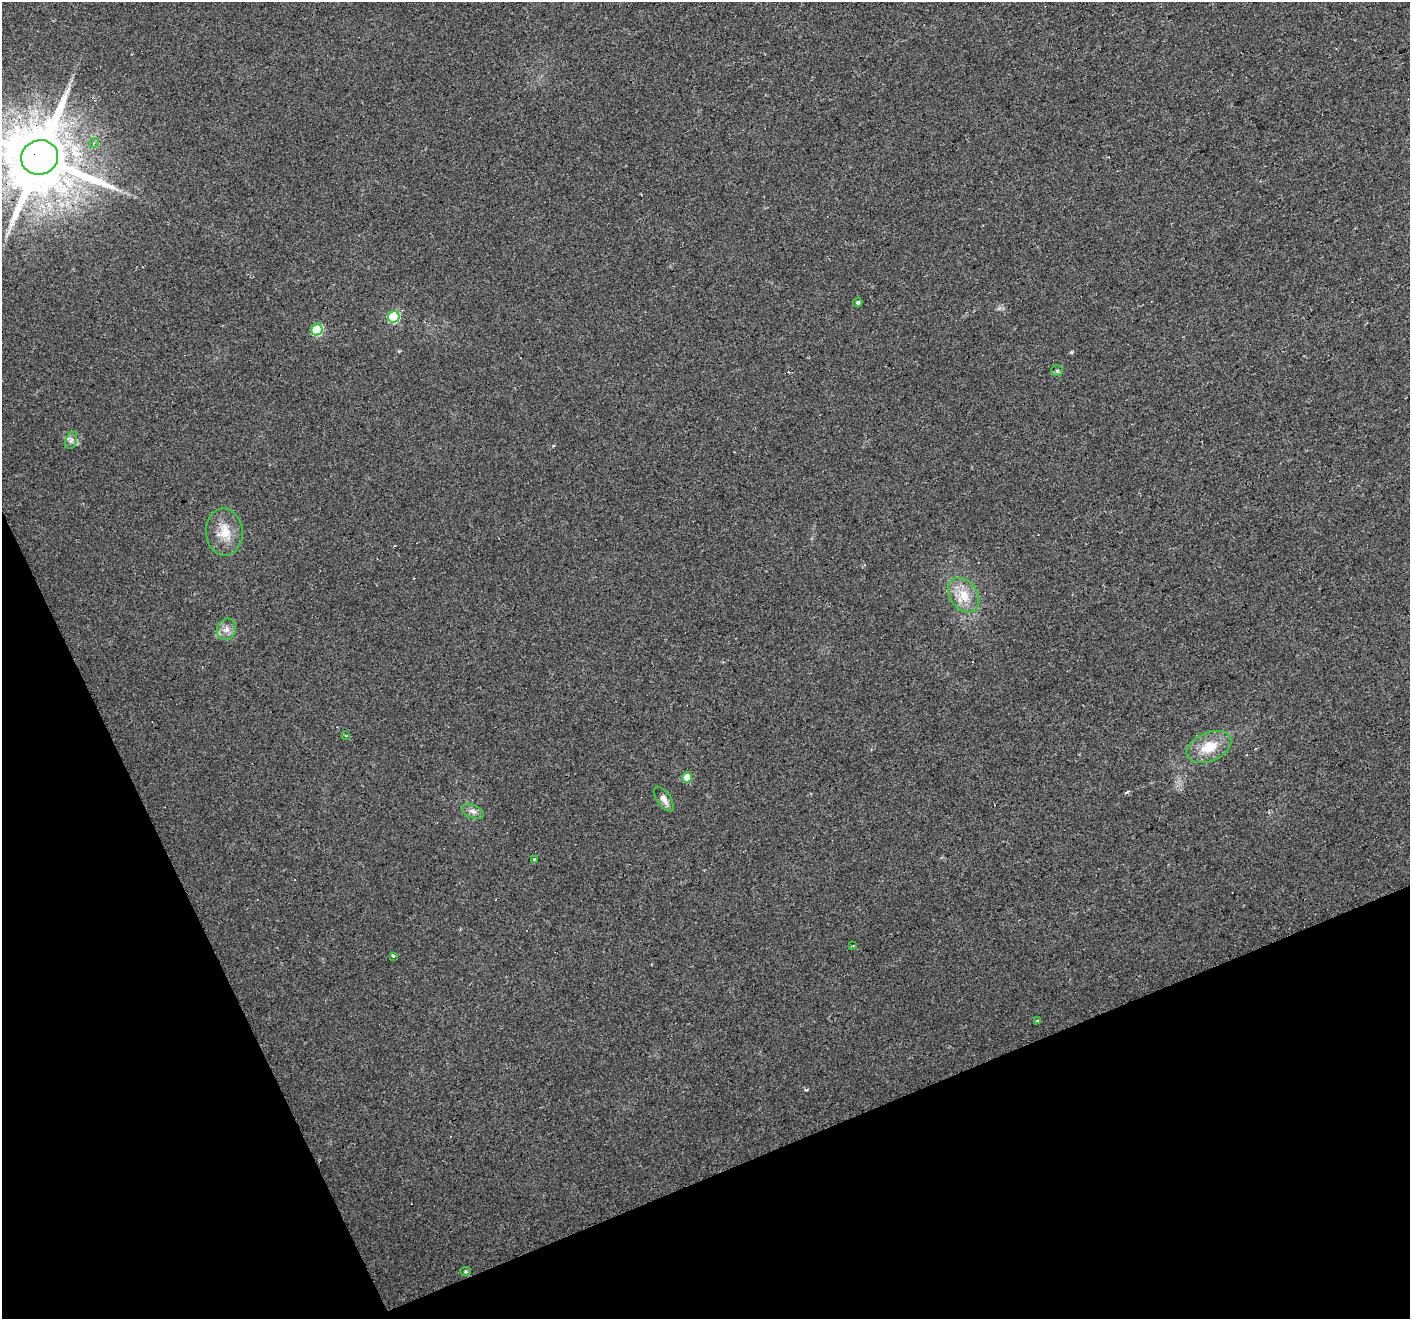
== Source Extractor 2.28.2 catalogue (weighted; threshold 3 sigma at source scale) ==
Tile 14 of 4 x 4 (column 2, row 4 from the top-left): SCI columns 1409-2816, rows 84-1400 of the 5631 x 5490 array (HDU 1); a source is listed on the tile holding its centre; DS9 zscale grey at full resolution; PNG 1412 x 1321 px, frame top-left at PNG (2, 2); each listed source drawn as its Kron ellipse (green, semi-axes under 4 px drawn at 4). Shown black and unused: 21% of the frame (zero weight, under 2 of 3 exposures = <1% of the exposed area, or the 3 px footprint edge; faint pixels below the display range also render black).
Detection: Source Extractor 2.28.2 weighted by HDU 2 'WHT'; one run over the whole footprint, this tile lists its part. Background 0.034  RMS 0.0061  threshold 0.0276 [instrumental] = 3 sigma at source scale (4.5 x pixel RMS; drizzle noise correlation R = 1.50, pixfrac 1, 0.0396/0.0396 arcsec/px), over >= 5 px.
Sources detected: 31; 11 cosmic-ray / hot-pixel residue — neither listed nor drawn; the other 20 listed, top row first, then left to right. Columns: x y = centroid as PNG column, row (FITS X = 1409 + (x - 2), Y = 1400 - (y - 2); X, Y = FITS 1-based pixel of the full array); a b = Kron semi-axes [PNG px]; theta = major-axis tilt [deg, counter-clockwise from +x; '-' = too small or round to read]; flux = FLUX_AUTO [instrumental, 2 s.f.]
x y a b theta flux
94 143 5 4 - 1.2
40 157 19 17 20 7400
858 303 4 4 - 1
394 317 6 5 - 46
317 330 6 5 - 39
1057 371 6 5 - 1
71 440 9 5 71 1.8
224 532 24 18 -85 13
964 595 19 13 -55 11
226 629 11 9 64 4
345 735 4 2 - 0.6
1209 747 23 14 24 14
687 777 5 5 - 10
664 799 14 7 -55 3.9
473 811 11 6 -23 2.8
534 860 4 3 - 4.7
853 946 3 2 - 0.64
393 956 3 3 - 2.3
1037 1021 4 3 - 4.8
466 1271 5 4 - 0.75
Overlapping masked pixels (flux is a lower limit): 1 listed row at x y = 40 157
Isophote crosses this tile's border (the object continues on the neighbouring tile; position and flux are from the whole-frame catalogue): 1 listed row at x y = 40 157